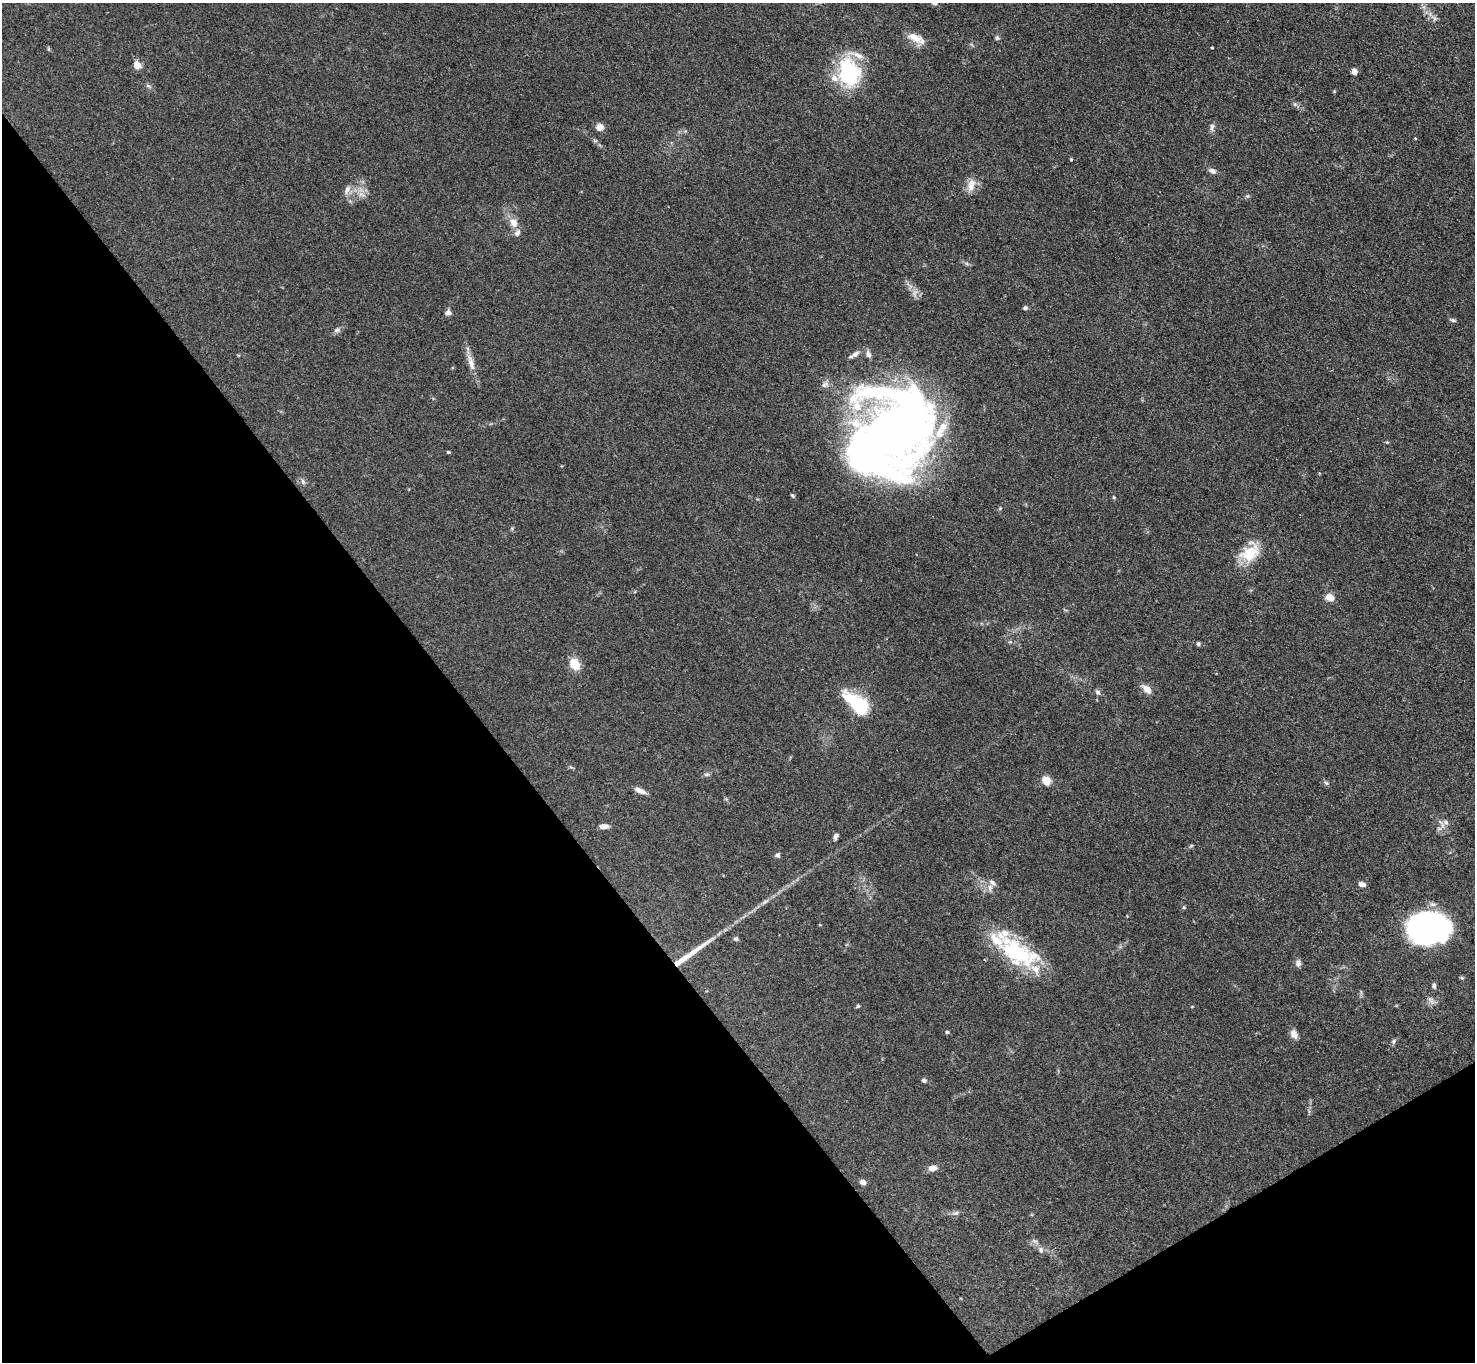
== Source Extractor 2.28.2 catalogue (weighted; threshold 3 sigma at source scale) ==
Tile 14 of 4 x 4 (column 2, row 4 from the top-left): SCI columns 1476-2948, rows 298-1657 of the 5898 x 5892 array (HDU 1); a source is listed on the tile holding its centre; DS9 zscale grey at full resolution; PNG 1477 x 1364 px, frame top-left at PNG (2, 3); no overlay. Shown black and unused: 35% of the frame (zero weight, under 3 of 4 exposures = <1% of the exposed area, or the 3 px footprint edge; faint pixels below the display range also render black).
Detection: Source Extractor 2.28.2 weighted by HDU 2 'WHT'; one run over the whole footprint, this tile lists its part. Background 0.0607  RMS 0.0053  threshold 0.0238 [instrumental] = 3 sigma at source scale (4.5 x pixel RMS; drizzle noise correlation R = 1.50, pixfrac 1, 0.05/0.05 arcsec/px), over >= 5 px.
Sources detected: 76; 1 inside a brighter object's white glare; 1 long thin detection or spike segment (spike, bleed or trail) — not listed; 11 inside a brighter listed object's ellipse — not listed separately; the other 63 listed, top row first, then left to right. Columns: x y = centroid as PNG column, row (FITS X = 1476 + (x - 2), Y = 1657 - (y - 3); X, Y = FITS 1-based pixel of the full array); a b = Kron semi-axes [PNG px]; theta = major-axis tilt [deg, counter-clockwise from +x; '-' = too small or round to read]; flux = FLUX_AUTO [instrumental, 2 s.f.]
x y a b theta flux
1434 18 8 4 -53 1.4
914 37 22 10 -25 6.8
997 38 6 6 - 0.95
1212 48 4 2 - 0.37
137 65 11 9 -37 3.4
849 72 33 24 -74 42
1354 72 5 5 - 3.8
1334 91 4 4 - 0.49
599 127 6 6 - 4.8
1212 127 10 6 81 1.8
1071 159 4 3 - 0.53
1212 171 10 6 -29 2
971 186 19 9 76 5
347 190 13 7 66 2.8
361 194 10 6 -18 2.8
1247 196 6 5 - 0.81
513 223 11 8 -63 5.1
517 233 9 7 61 2.2
1025 308 6 5 - 1
448 312 8 7 - 1.7
1453 320 8 4 -15 1
337 330 10 6 15 1.6
471 362 27 8 -73 5.3
896 433 106 73 -61 330
1387 442 4 4 - 0.53
448 452 4 3 - 0.64
303 482 8 5 -63 1.4
1114 497 5 4 - 0.6
1250 553 21 16 46 18
1330 597 10 8 -16 4.2
1198 644 5 4 - 0.92
574 663 12 8 -59 11
1146 689 14 8 -41 3.9
1097 692 8 7 - 1.4
856 703 30 14 -40 30
707 774 9 4 0 1
1046 780 8 7 - 7.4
1326 783 7 4 -44 0.94
640 791 12 6 -26 3.8
1446 822 9 8 - 2.3
604 826 9 5 2 3.3
1439 829 8 5 28 1.5
836 836 7 5 70 1.7
1191 846 6 3 19 0.58
778 855 6 6 - 1.3
1362 884 8 5 -15 2.4
990 888 10 6 84 2.1
1184 907 5 4 - 0.68
1429 928 36 26 1 150
736 939 6 6 - 1
1018 952 55 26 -31 45
1298 963 9 7 -86 1.9
1434 986 7 5 -83 1.2
1431 1000 14 7 -53 2.4
858 1006 5 4 - 0.76
947 1032 4 4 - 0.68
1294 1034 12 8 -64 2.8
1394 1041 8 6 49 1.1
924 1080 6 5 - 1.2
933 1168 9 7 5 3.7
863 1182 7 6 - 2
956 1213 11 6 8 1.6
1041 1250 9 7 -83 1.9